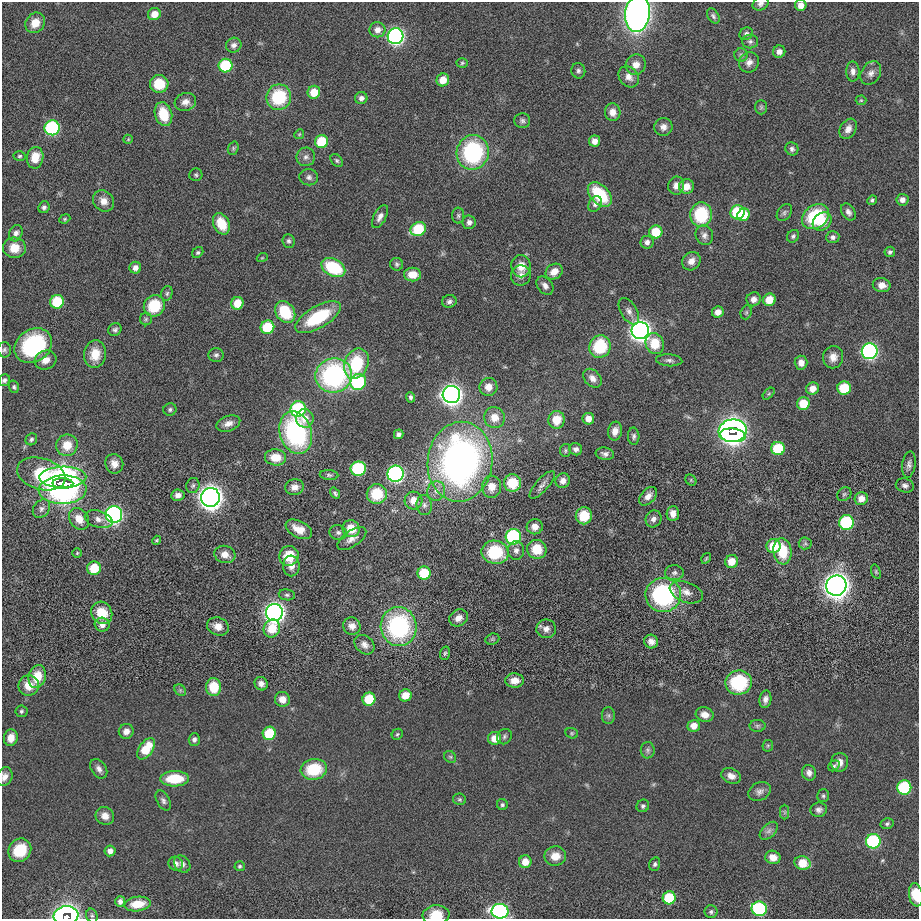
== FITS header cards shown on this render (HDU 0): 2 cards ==
NAXIS1  =                  917 / length of data axis 1
NAXIS2  =                  917 / length of data axis 2

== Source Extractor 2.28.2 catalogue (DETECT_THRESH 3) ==
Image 917 x 917 px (HDU 0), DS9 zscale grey, 1 PNG px = 1 image px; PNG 921 x 921 px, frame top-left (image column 1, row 917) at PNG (2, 2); each listed source drawn as its Kron ellipse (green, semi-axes under 4 px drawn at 4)
Background 2.09e-04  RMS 0.01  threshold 0.0307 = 3 sigma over >= 5 px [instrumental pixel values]
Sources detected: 295; all 295 listed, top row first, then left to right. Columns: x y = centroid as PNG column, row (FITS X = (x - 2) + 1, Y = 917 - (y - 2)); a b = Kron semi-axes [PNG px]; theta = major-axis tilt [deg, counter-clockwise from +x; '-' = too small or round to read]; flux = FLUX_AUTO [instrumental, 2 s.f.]
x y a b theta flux
760 4 8 6 25 2.1
801 5 5 5 - 5.8
154 14 6 6 - 8.3
637 14 18 12 82 390
713 16 8 5 -57 1.7
35 23 11 9 53 10
377 30 8 7 - 5
746 34 7 6 - 2
396 36 8 8 - 260
750 41 8 7 - 2
234 45 8 7 - 2.9
779 52 6 6 - 4.1
741 55 6 6 - 1.8
749 62 10 9 - 4.7
462 63 5 4 - 1
636 65 10 10 - 6.1
226 66 7 6 - 43
578 71 8 7 - 1.9
853 71 10 6 -89 3.3
871 73 12 9 58 4.2
629 77 11 9 -52 5.1
443 80 6 6 - 9.9
159 84 9 9 - 19
314 92 6 6 - 13
279 97 13 12 - 38
361 98 6 6 - 2.8
861 100 5 5 - 0.81
185 102 11 9 16 4.9
761 107 7 6 - 1.4
613 112 9 7 -77 5.4
163 114 12 8 -75 19
522 121 8 7 - 2
663 127 9 9 - 4
52 128 7 7 - 100
848 129 11 7 58 4.6
299 134 5 4 - 0.79
128 139 5 4 - 0.72
595 141 5 5 - 5.3
322 142 7 6 - 29
233 148 7 5 71 1.3
792 149 7 6 - 1.9
473 152 17 16 - 80
19 156 6 4 3 1.1
306 157 9 9 - 3.2
35 158 11 8 81 11
337 160 7 5 -51 1.3
196 175 6 6 - 1.3
309 177 9 8 - 2.6
676 186 9 8 - 4.4
686 186 7 7 - 7.3
600 195 14 9 -46 33
872 200 5 4 - 1.4
902 200 6 6 - 3.6
103 201 11 10 - 6
595 204 8 6 57 2.5
44 207 6 5 - 1.8
737 212 7 7 - 45
784 212 9 6 53 1.8
848 212 9 6 -56 2.9
701 215 12 11 - 40
744 215 6 6 - 14
458 216 8 6 -89 1.6
380 217 12 6 62 3.8
816 217 14 11 36 44
65 219 6 4 22 0.98
469 222 7 6 - 3.1
822 222 10 8 42 10
221 224 11 8 -63 16
418 229 8 6 27 36
656 232 6 6 - 19
16 233 8 6 65 2.7
704 235 10 8 -68 3.3
793 236 7 5 53 1.5
833 237 6 6 - 2.2
288 241 7 6 - 1.6
647 242 6 6 - 3
14 248 11 10 - 9.7
198 252 6 5 - 1.3
890 252 5 5 - 1.5
262 258 5 3 - 0.68
691 261 10 8 46 5.2
397 264 6 6 - 1.5
521 266 11 9 -81 9.8
135 268 6 6 - 4.2
333 268 12 8 -28 40
554 272 9 7 35 6.1
412 274 8 7 - 8.9
521 275 10 9 - 4.2
882 285 9 7 -12 5.7
545 286 10 7 -52 3.3
167 293 7 5 73 1.6
754 299 7 7 - 4.1
769 300 6 6 - 13
449 301 7 6 - 2.2
57 302 7 6 - 31
237 303 6 6 - 13
154 306 11 10 - 26
629 311 15 8 -58 3.7
285 312 11 9 -54 29
718 312 6 5 - 5.9
746 312 7 5 70 1.3
318 317 25 11 30 41
146 319 6 6 - 1.3
267 327 7 6 - 31
115 330 7 6 - 1.9
640 331 8 8 - 490
655 344 10 9 - 16
33 346 20 16 34 81
600 347 11 10 - 33
5 350 7 6 - 1.7
870 351 8 8 - 180
95 354 14 11 84 13
216 355 7 7 - 2
833 357 11 10 - 5.8
45 360 11 9 24 6.4
669 360 13 6 -4 2.6
801 363 7 6 - 4.6
356 364 16 11 68 33
334 376 18 17 - 110
592 378 11 7 -46 4.4
4 380 6 5 - 1.9
358 382 8 7 - 72
14 387 6 5 - 1.3
488 387 9 9 - 5.4
844 388 7 6 - 27
812 389 6 6 - 6.5
451 394 8 8 - 500
769 394 7 4 45 1.2
411 397 5 4 - 1.8
803 403 6 6 - 17
170 409 6 6 - 1.6
298 409 8 7 - 72
494 417 10 10 - 9
305 418 9 9 - 7.2
588 419 6 6 - 6.1
556 420 9 8 - 14
228 424 12 7 20 4.8
615 431 9 7 78 5
733 431 14 11 8 410
296 433 22 16 -72 100
399 434 5 4 - 2.1
732 435 13 6 -5 88
634 436 8 5 -87 1.8
31 439 6 5 - 1.4
67 445 11 10 - 11
778 448 7 6 - 33
576 449 6 6 - 2.7
565 450 6 5 - 1.3
605 454 9 6 -8 2.5
276 457 10 8 -6 12
460 462 40 32 83 330
114 464 10 9 - 5
909 465 13 6 82 3
358 469 8 7 - 66
41 474 25 15 -16 100
396 474 8 8 - 180
329 475 9 5 -5 1.4
63 477 23 10 1 98
691 480 6 5 - 0.89
563 481 7 7 - 4.1
63 483 10 5 -2 440
512 483 9 8 - 18
542 485 17 6 49 3.5
905 485 9 7 -15 2.5
193 486 8 6 70 1.8
294 487 9 8 - 4.6
492 487 11 9 88 7.4
63 490 24 14 2 150
436 491 10 9 - 4.3
335 493 6 4 -54 1.3
377 494 10 10 - 23
844 494 8 6 38 1.4
178 495 6 5 - 3.8
648 496 11 7 49 4.4
210 497 9 9 - 730
861 499 7 6 - 6.7
414 501 9 9 - 8.8
424 505 10 7 -83 3
41 509 10 7 52 2.7
673 513 7 6 - 4.9
114 515 8 8 - 230
584 516 8 8 - 17
79 519 11 9 -55 8.4
99 519 14 8 -16 4.8
653 519 9 8 - 3.1
846 522 7 7 - 65
535 527 8 7 - 4.9
299 529 14 8 -27 8.4
351 529 9 8 - 12
338 533 9 7 -16 2.3
513 537 8 7 - 93
352 539 16 8 34 4.7
157 540 5 4 - 0.87
805 543 6 6 - 1.4
773 546 7 7 - 18
537 549 10 9 - 15
516 550 9 8 - 3
782 551 13 9 -82 23
495 552 13 11 -10 38
77 553 5 4 - 0.8
225 554 11 8 -17 6.2
289 556 10 9 - 15
706 558 6 3 57 0.76
732 561 7 6 - 9.1
291 566 10 8 89 4.2
94 568 7 6 - 19
876 572 7 4 -72 1
424 573 6 6 - 24
674 573 9 7 -2 2.4
836 586 10 10 - 830
686 592 17 10 -22 6.1
287 595 8 5 -9 1.6
663 595 18 17 - 99
274 612 8 8 - 450
102 613 11 10 - 16
458 618 10 8 31 4.9
102 625 7 7 - 4.3
218 626 11 9 -20 6.7
352 626 9 8 - 4.4
399 627 20 18 -86 91
272 628 9 8 - 15
546 629 10 9 - 4.4
492 639 7 5 20 1.2
651 641 7 6 - 3.9
364 645 11 8 -42 4
445 653 7 5 72 1.2
37 677 11 8 75 15
515 681 9 7 -2 7.3
739 683 13 12 - 39
261 684 7 6 - 3.6
29 686 10 10 - 9.3
214 687 9 7 -87 19
180 690 6 5 - 1.3
405 695 6 6 - 11
282 699 7 7 - 5.6
369 699 6 6 - 26
765 699 9 6 80 3.1
21 711 6 6 - 1.3
608 715 8 6 90 1.9
705 715 9 7 -14 5.8
694 726 6 6 - 6.7
757 726 8 6 0 1.6
126 731 7 7 - 4.2
269 733 6 6 - 29
572 733 6 5 - 1.1
397 734 6 5 - 1.1
504 737 8 7 - 1.9
11 738 8 6 75 7.3
495 738 6 6 - 10
194 739 6 5 - 2.4
768 746 6 5 - 1.1
146 749 12 7 55 19
648 750 8 7 - 2
450 757 6 5 - 1.2
840 762 9 8 - 5.5
834 766 6 4 40 1
99 769 10 7 -55 3.4
314 769 13 10 9 28
809 773 8 7 - 3.4
731 776 10 7 -22 4.4
4 777 10 7 67 3.9
175 779 14 7 1 24
904 787 7 7 - 63
759 791 12 9 29 3.4
823 796 6 6 - 1.4
460 799 6 6 - 1.3
163 801 11 6 -61 2.4
502 805 6 5 - 1.4
643 806 6 6 - 1.6
819 810 8 7 - 2.7
785 812 7 4 -90 1.4
105 816 9 8 - 5.7
887 824 6 5 - 1.3
769 831 11 6 45 2.9
873 841 7 7 - 78
20 850 12 11 - 23
110 851 5 5 - 4
555 856 11 9 10 9
773 857 8 6 -18 6.7
525 862 6 6 - 8.8
803 863 8 6 -16 15
176 864 7 6 - 2.8
182 864 9 7 -49 2.9
655 864 7 5 75 1.7
240 866 5 5 - 1.2
916 895 11 7 -80 15
669 898 6 6 - 38
120 901 5 5 - 3
138 904 13 7 8 14
759 909 7 7 - 99
500 911 8 7 - 180
711 912 6 6 - 1.6
436 915 13 9 6 12
66 916 12 9 7 250
92 916 7 5 -73 1.4
At the frame edge (FLAGS 8, measured only in part): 9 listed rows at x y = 760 4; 801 5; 637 14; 4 380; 4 777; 916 895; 500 911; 436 915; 66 916